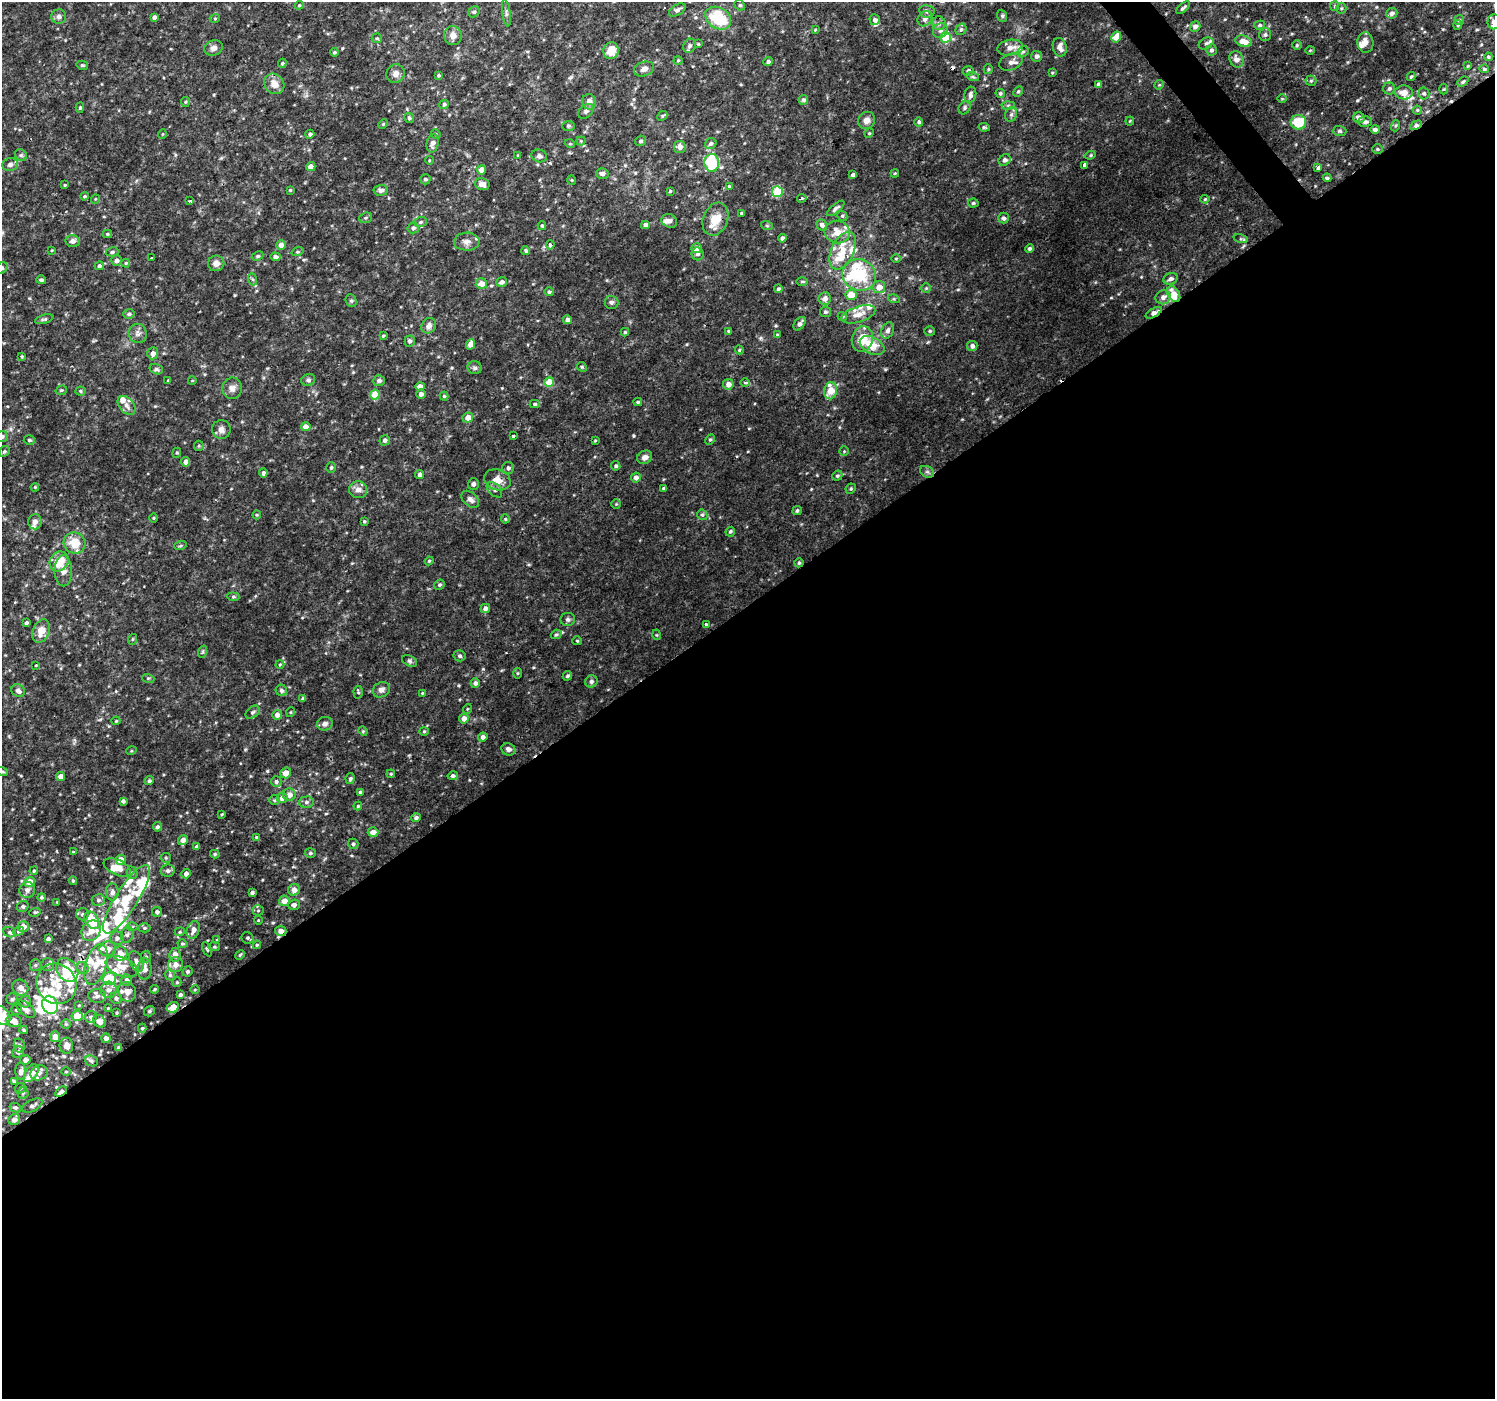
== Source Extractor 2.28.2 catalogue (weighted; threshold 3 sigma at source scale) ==
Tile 15 of 4 x 4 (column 3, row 4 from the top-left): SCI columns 2994-4486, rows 201-1597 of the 5980 x 5922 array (HDU 1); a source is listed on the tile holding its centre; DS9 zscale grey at full resolution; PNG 1497 x 1401 px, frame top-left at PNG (2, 2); each listed source drawn as its Kron ellipse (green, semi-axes under 4 px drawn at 4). Shown black and unused: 57% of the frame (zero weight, under 2 of 3 exposures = <1% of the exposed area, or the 3 px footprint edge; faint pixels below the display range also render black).
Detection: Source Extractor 2.28.2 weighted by HDU 2 'WHT'; one run over the whole footprint, this tile lists its part. Background 0.0127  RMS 0.003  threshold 0.0137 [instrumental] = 3 sigma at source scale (4.5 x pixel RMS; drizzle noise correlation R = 1.50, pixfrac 1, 0.0396/0.0396 arcsec/px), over >= 5 px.
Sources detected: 528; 3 inside a brighter object's white glare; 3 cosmic-ray / hot-pixel residue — neither listed nor drawn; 58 inside a brighter listed object's ellipse — not listed separately; the other 464 listed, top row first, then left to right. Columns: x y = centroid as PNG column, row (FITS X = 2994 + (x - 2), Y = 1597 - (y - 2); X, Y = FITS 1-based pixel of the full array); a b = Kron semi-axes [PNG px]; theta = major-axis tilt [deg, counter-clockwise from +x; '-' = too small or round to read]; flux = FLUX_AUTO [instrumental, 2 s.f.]
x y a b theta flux
299 5 4 4 - 0.34
740 5 5 4 - 0.47
1335 6 5 4 - 0.32
1183 8 8 3 41 0.64
1341 8 5 5 - 0.39
677 10 9 5 32 0.88
927 11 8 6 -11 0.88
474 12 6 5 - 0.48
506 13 13 3 -83 0.82
1392 13 5 5 - 1.1
59 16 7 7 - 0.85
1002 16 6 5 - 0.5
154 17 4 3 - 0.88
215 18 5 3 - 0.26
718 18 14 10 -33 13
925 19 8 6 46 1.3
875 20 5 5 - 1
1459 20 5 5 - 0.45
1494 22 7 6 - 1.6
939 23 7 6 - 0.88
1260 25 5 4 - 0.47
1458 25 5 4 - 0.36
1195 26 5 5 - 1.3
961 29 6 5 - 0.64
815 30 4 3 - 0.27
940 31 8 7 - 1.2
1265 35 6 6 - 0.63
453 36 9 8 - 2.1
946 37 5 5 - 9.5
1116 37 6 4 59 3
377 38 5 4 - 0.4
1244 41 8 5 -18 3.5
1365 42 10 8 -86 1.9
1206 43 8 5 29 0.66
698 44 3 3 - 0.27
1297 45 5 4 - 0.43
689 46 7 6 - 0.8
1060 47 9 7 -76 1.9
213 48 9 7 19 1.2
1010 48 13 7 10 2.3
1212 50 6 5 - 0.79
1310 50 4 3 - 0.25
611 51 8 7 - 4.4
334 52 4 3 - 0.37
1023 52 6 5 - 0.57
1037 56 5 5 - 1.1
1488 57 4 3 - 0.42
1236 59 8 6 -67 1.9
678 60 4 4 - 0.29
768 61 5 4 - 0.75
1011 62 12 8 21 1.7
282 63 5 4 - 0.39
82 65 6 4 -12 0.45
1468 66 4 4 - 0.28
644 69 10 7 20 1.4
988 69 5 4 - 0.39
1484 69 4 4 - 0.56
968 71 5 5 - 0.84
395 73 9 9 - 1.7
1052 73 4 3 - 0.26
438 75 4 4 - 0.45
973 77 6 4 -19 0.43
1411 77 4 3 - 0.38
1311 81 5 5 - 0.45
1463 82 6 4 40 0.45
274 84 11 9 -45 3
1098 84 4 4 - 0.46
1159 85 5 4 - 0.3
1389 88 6 6 - 0.75
1444 89 5 3 - 0.31
1018 91 6 4 62 0.46
1404 92 9 7 -3 2.9
1000 93 5 4 - 0.52
1424 93 6 5 - 0.61
970 95 8 6 75 1
1282 99 5 3 - 0.29
803 100 5 5 - 0.76
185 102 5 4 - 0.39
589 102 7 7 - 1.7
444 104 5 4 - 0.58
1008 105 6 4 1 0.52
80 108 5 4 - 0.46
965 108 7 5 58 0.61
1417 110 4 4 - 0.33
586 111 9 6 38 0.91
1011 114 7 6 - 0.81
662 116 5 4 - 0.34
409 118 5 5 - 0.53
1359 118 6 5 - 1.5
866 120 9 8 - 1.7
1130 121 4 4 - 0.29
919 122 4 4 - 0.7
1298 122 8 7 - 9.1
1365 122 7 5 1 0.9
383 124 5 3 - 0.32
1416 125 6 4 27 1.2
568 126 6 5 - 0.47
1395 126 6 3 70 0.44
984 127 5 4 - 0.46
1375 129 5 4 - 0.95
1340 131 7 5 -3 0.57
869 133 5 4 - 0.37
162 134 5 3 - 0.23
310 134 4 4 - 0.67
436 134 5 4 - 0.39
581 141 4 4 - 0.33
641 141 5 5 - 0.64
433 143 9 6 80 1.5
570 144 5 3 - 0.27
711 144 6 5 - 0.79
680 147 6 5 - 1.6
1377 149 5 5 - 0.48
21 155 6 5 - 0.57
518 155 4 3 - 0.26
1090 155 5 4 - 0.37
539 156 8 6 -18 0.89
429 160 4 3 - 0.24
1005 160 6 5 - 1
712 163 9 7 -88 18
10 165 8 6 15 1.2
1084 165 4 3 - 1.4
311 167 5 4 - 2.2
1318 168 4 3 - 0.69
482 170 4 4 - 2.9
895 173 4 3 - 0.31
602 174 6 5 - 1.1
853 175 4 4 - 0.84
1327 178 4 3 - 0.69
425 179 5 5 - 0.67
572 180 5 3 - 0.25
482 184 7 6 - 1.6
65 185 3 3 - 0.26
729 186 4 4 - 0.32
290 190 4 4 - 0.32
381 190 7 5 5 1
670 191 4 3 - 0.35
777 192 5 5 - 15
84 196 4 3 - 0.37
802 198 5 4 - 0.49
95 199 5 3 - 0.26
1205 199 4 4 - 0.31
190 201 3 3 - 0.83
973 203 5 4 - 0.45
836 208 11 4 40 0.8
741 213 4 4 - 0.27
842 216 5 4 - 0.39
366 218 6 5 - 0.49
1003 218 5 5 - 0.78
715 219 17 12 69 5.4
669 221 8 6 -28 1
421 222 6 5 - 0.49
645 225 4 4 - 1.3
822 225 6 5 - 1
542 226 4 4 - 0.44
767 226 6 4 -19 0.38
413 228 6 5 - 0.8
837 232 13 11 -15 4
107 234 4 4 - 0.33
782 238 4 4 - 0.8
1240 239 7 4 -17 0.43
72 241 7 6 - 1.4
467 242 13 9 3 1.8
281 245 4 4 - 2.1
550 245 5 4 - 0.91
696 248 5 5 - 3
1029 248 4 4 - 0.62
52 250 4 3 - 0.28
843 250 20 11 66 5.8
526 251 4 4 - 0.53
112 252 6 4 10 0.58
298 252 6 4 18 0.41
698 254 6 6 - 0.95
258 256 6 4 26 0.41
275 257 5 4 - 1.1
151 258 3 2 - 0.26
896 258 5 3 - 0.28
116 260 5 5 - 1.2
126 263 4 4 - 0.32
216 263 8 7 - 1.9
99 266 5 4 - 0.63
2 268 6 5 - 0.52
859 275 17 15 -27 11
252 279 6 4 -70 0.43
1171 279 7 5 20 1.2
41 280 5 4 - 0.62
802 281 6 4 1 0.39
502 282 5 4 - 1
481 284 5 5 - 2.5
879 287 6 6 - 3
926 288 5 5 - 0.41
778 289 4 4 - 0.68
549 292 4 4 - 0.54
1174 294 8 5 -59 4.2
851 295 5 5 - 5.6
1163 297 8 7 - 1.6
825 299 6 6 - 1.7
894 299 6 4 -17 0.41
351 301 6 5 - 0.59
611 302 7 6 - 0.76
825 312 5 5 - 0.66
1154 313 9 4 29 1.6
129 314 6 4 15 0.66
858 314 17 8 18 3
842 316 5 4 - 0.47
44 319 9 4 16 0.56
567 320 4 4 - 1.1
800 324 8 5 53 1
429 326 8 7 - 1.3
888 330 8 6 65 1.2
729 331 4 4 - 0.49
930 331 5 4 - 0.48
625 332 4 4 - 0.38
138 333 10 9 - 1.3
777 335 4 3 - 0.32
383 336 4 4 - 0.36
862 339 13 10 75 5.4
410 341 5 5 - 0.76
470 344 5 4 - 2.3
872 345 13 8 -28 5.2
972 346 5 5 - 1.2
739 350 4 4 - 0.36
153 353 6 5 - 1.5
22 356 4 3 - 0.34
582 367 5 4 - 0.36
474 368 7 6 - 0.71
156 369 7 5 -15 0.59
308 380 7 6 - 0.73
168 381 3 3 - 0.34
192 381 4 3 - 0.22
379 381 6 5 - 1
549 382 5 4 - 6.3
745 383 4 4 - 0.49
728 384 5 5 - 1.8
420 386 4 4 - 1.8
232 388 10 9 - 1.7
61 390 6 4 19 0.37
80 391 5 4 - 0.39
830 391 8 6 81 5.6
421 394 5 5 - 1.1
375 395 5 5 - 5.8
444 396 4 4 - 0.39
638 402 4 3 - 0.42
535 404 5 4 - 0.5
126 405 11 7 -50 1.7
468 417 5 5 - 2.7
306 427 5 4 - 2.4
221 430 9 9 - 1.5
2 436 5 5 - 0.6
513 436 3 3 - 1.7
710 439 6 4 61 0.47
29 440 5 4 - 0.52
385 440 5 5 - 0.88
595 441 4 3 - 0.24
199 446 5 5 - 0.39
4 451 6 5 - 0.53
844 451 4 4 - 0.31
177 453 5 4 - 0.39
645 457 8 6 28 1.4
186 462 4 4 - 1.5
616 466 5 4 - 0.55
331 467 5 4 - 0.54
508 468 6 6 - 0.84
927 472 7 5 -29 0.68
263 473 4 4 - 0.98
420 474 4 4 - 0.96
837 476 5 4 - 0.48
636 477 5 5 - 1.2
497 480 13 10 -18 3.1
473 484 6 5 - 0.8
35 487 4 3 - 0.29
664 488 3 3 - 0.44
851 489 5 4 - 0.45
358 490 9 8 - 1.9
494 490 9 5 -45 0.96
470 499 10 6 -44 1.2
616 504 4 4 - 0.31
797 511 5 4 - 0.55
257 515 4 4 - 0.31
702 515 6 5 - 0.55
154 518 5 3 - 0.27
505 519 4 4 - 0.3
364 521 4 3 - 0.38
35 522 7 6 - 1.4
730 532 5 4 - 0.54
75 543 11 10 - 5.6
180 546 6 3 19 0.39
59 561 10 9 - 6.1
429 561 4 4 - 0.34
799 563 4 4 - 0.5
63 571 15 8 -89 2.1
439 585 5 5 - 0.51
233 597 6 4 -6 0.4
485 608 5 4 - 1.3
568 619 7 6 - 0.78
26 623 4 3 - 0.58
706 624 3 3 - 1.2
41 631 12 8 69 3.7
556 634 5 4 - 0.47
657 635 5 3 - 0.28
133 639 5 3 - 0.27
577 641 5 4 - 0.33
202 652 6 4 71 0.43
460 656 6 5 - 0.63
409 661 8 5 -27 0.63
280 664 4 4 - 0.32
36 665 3 3 - 0.33
517 673 5 3 - 0.34
567 676 5 4 - 0.56
148 678 6 4 -17 0.4
591 681 6 6 - 0.9
475 683 5 4 - 1
281 690 6 5 - 1.1
381 690 9 7 27 1.3
18 691 7 6 - 1.6
358 692 6 4 -85 0.43
422 693 3 3 - 0.23
303 698 4 4 - 0.41
467 709 5 3 - 0.26
252 712 8 5 40 0.67
291 712 5 3 - 0.25
277 715 5 5 - 1.5
464 718 5 5 - 1.8
116 721 4 4 - 0.32
325 724 8 7 - 1.2
363 731 4 4 - 0.34
424 731 4 4 - 0.32
483 737 4 4 - 1.1
508 749 7 6 - 1.1
131 751 5 3 - 0.31
2 771 6 3 -20 0.42
286 773 5 5 - 2.6
391 774 4 4 - 0.35
60 776 4 4 - 2
453 776 5 4 - 0.82
350 779 5 4 - 0.59
149 781 5 4 - 0.54
276 782 5 5 - 0.68
360 792 4 3 - 0.52
289 795 6 6 - 2
282 798 5 5 - 1.8
274 800 5 5 - 0.45
123 801 4 3 - 0.69
306 802 7 5 4 0.8
358 806 4 4 - 0.4
222 814 4 3 - 0.28
416 818 5 4 - 0.83
157 827 5 4 - 0.73
373 832 5 5 - 2.4
256 837 4 3 - 0.34
183 840 5 4 - 1.7
353 844 5 5 - 0.6
197 847 4 4 - 0.64
73 852 3 3 - 0.27
310 853 5 4 - 0.58
215 854 4 4 - 0.43
166 858 5 5 - 0.44
121 860 5 5 - 3.1
117 867 14 7 -25 3.5
34 871 4 3 - 0.36
168 871 7 6 - 0.97
132 873 6 5 - 0.54
186 874 5 4 - 1.4
73 881 4 3 - 0.43
30 882 5 5 - 3.3
27 890 8 8 - 1.4
294 890 6 5 - 2
112 892 8 6 88 1.2
252 893 4 3 - 0.62
41 897 4 4 - 0.45
126 899 40 11 58 14
98 900 7 6 - 0.82
284 901 5 5 - 2.5
57 902 2 2 - 0.18
294 905 6 5 - 0.99
23 906 6 5 - 0.64
258 910 5 5 - 0.48
35 912 6 3 17 0.34
157 912 5 4 - 0.92
83 914 6 6 - 0.77
92 920 9 6 -58 8.9
258 920 4 3 - 0.22
132 926 6 4 1 0.51
23 927 5 5 - 2.6
144 928 6 4 0 0.48
193 930 9 6 70 1.8
18 931 5 4 - 0.48
91 931 11 9 56 4.1
281 931 5 5 - 2.1
10 932 6 5 - 0.52
180 932 5 4 - 0.34
127 935 8 6 73 0.85
117 938 7 6 - 1
247 938 6 5 - 0.57
48 939 4 4 - 0.94
217 940 4 3 - 0.27
182 944 5 4 - 0.42
257 945 4 3 - 0.34
214 947 6 3 -7 0.33
108 949 8 7 - 2.8
207 949 8 3 -64 0.37
120 954 7 7 - 3.1
175 955 7 5 82 1.7
240 955 5 4 - 0.35
146 957 6 5 - 0.44
136 961 11 6 -65 1.4
96 964 21 10 73 5.5
35 965 6 5 - 0.65
47 965 7 6 - 0.77
175 965 7 7 - 2
121 967 16 9 -23 3.8
83 968 6 5 - 0.75
145 969 11 6 88 2.4
67 970 13 10 -53 17
187 971 5 5 - 0.65
170 975 5 5 - 0.46
109 978 7 6 - 11
126 980 6 5 - 0.99
177 982 5 4 - 0.46
56 984 21 19 -51 9.4
20 987 8 7 - 2
155 989 4 3 - 0.37
195 989 4 3 - 0.3
109 990 8 8 - 1.5
127 992 10 9 - 2
180 995 4 4 - 0.67
97 996 9 7 -1 1.2
116 998 6 5 - 0.79
12 999 5 5 - 0.54
25 1001 6 5 - 0.71
50 1005 9 7 -57 27
79 1005 4 4 - 0.26
173 1007 6 5 - 3.6
108 1008 4 3 - 0.25
26 1009 11 6 -38 1.7
17 1010 5 5 - 0.8
149 1011 6 5 - 0.54
117 1013 4 3 - 0.34
2 1016 10 7 -54 5.6
77 1016 5 5 - 5.8
91 1017 6 5 - 0.8
14 1021 7 6 - 2.7
99 1021 7 5 -44 1.9
66 1024 5 5 - 0.4
142 1028 4 4 - 0.4
24 1030 4 3 - 0.46
55 1037 5 5 - 3
106 1038 5 4 - 1.8
19 1046 7 5 -82 0.76
66 1046 8 7 - 2
119 1048 4 3 - 0.87
18 1052 6 5 - 0.84
25 1060 5 4 - 1.4
91 1061 6 5 - 0.69
21 1071 8 5 -90 1.2
66 1071 4 3 - 0.28
31 1073 10 5 55 3.8
39 1073 9 7 26 1.3
14 1081 4 3 - 0.48
20 1088 5 4 - 0.45
61 1092 6 3 34 2.3
23 1093 5 5 - 0.57
32 1106 11 5 28 0.96
15 1108 6 4 -27 0.67
14 1120 6 5 - 1.3
Overlapping masked pixels (flux is a lower limit): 7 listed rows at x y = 1416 125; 1174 294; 1154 313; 799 563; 281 931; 119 1048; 61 1092
Isophote crosses this tile's border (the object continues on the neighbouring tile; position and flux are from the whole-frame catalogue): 5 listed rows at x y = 1494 22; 2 268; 2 436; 2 771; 2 1016
Unlisted compact peaks at least as high as the median listed source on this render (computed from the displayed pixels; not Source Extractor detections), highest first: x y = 634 436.